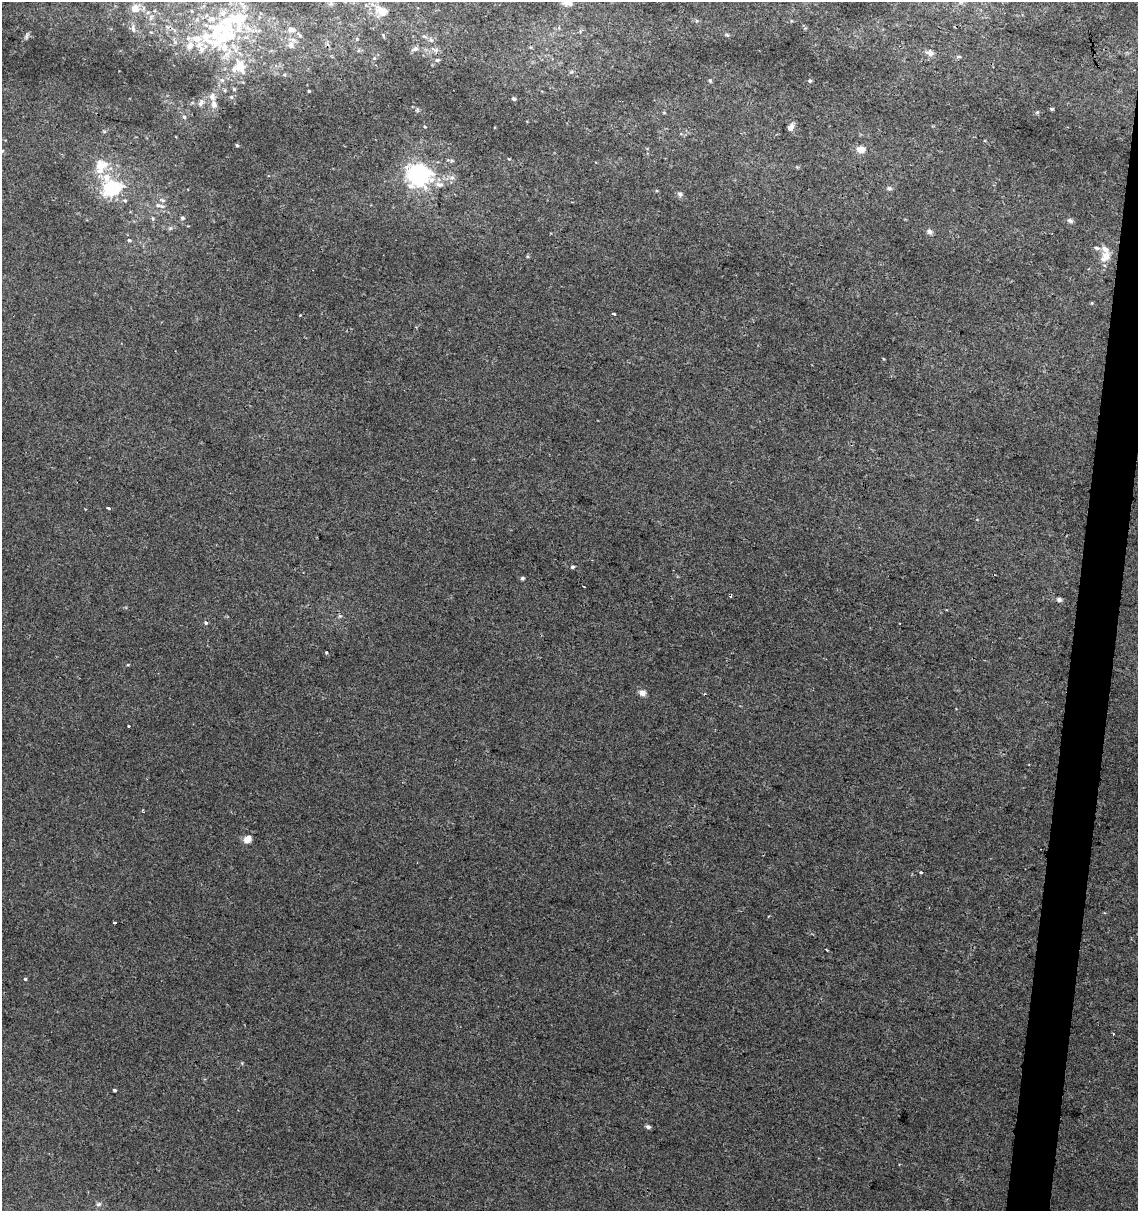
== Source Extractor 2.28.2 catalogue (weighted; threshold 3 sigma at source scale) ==
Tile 10 of 4 x 4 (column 2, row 3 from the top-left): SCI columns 1363-2498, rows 1219-2427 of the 5057 x 4845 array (HDU 1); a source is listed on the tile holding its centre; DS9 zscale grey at full resolution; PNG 1140 x 1213 px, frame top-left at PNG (2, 2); no overlay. Shown black and unused: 3% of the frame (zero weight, under 2 of 3 exposures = <1% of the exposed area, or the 3 px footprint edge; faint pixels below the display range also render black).
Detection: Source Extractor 2.28.2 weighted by HDU 2 'WHT'; one run over the whole footprint, this tile lists its part. Background 0.0117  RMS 0.0051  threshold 0.0231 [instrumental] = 3 sigma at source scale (4.5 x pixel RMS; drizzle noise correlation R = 1.50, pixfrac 1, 0.0396/0.0396 arcsec/px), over >= 5 px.
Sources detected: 97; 3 inside a brighter object's white glare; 2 cosmic-ray / hot-pixel residue — not listed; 18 inside a brighter listed object's ellipse — not listed separately; the other 74 listed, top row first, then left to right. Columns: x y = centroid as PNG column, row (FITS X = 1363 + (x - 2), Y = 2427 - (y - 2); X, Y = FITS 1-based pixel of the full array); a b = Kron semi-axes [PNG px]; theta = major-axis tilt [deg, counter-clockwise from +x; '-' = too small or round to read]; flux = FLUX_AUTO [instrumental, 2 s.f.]
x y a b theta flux
960 2 7 5 20 1.4
331 3 6 4 0 0.89
135 8 11 11 - 4.4
192 11 5 4 - 0.61
382 11 19 12 -26 8.2
133 29 12 5 -77 1.7
219 29 36 25 24 37
291 29 7 6 - 3.3
383 35 6 3 -61 0.61
727 35 6 5 - 0.73
26 36 7 4 89 0.97
300 36 6 5 - 0.82
357 39 5 4 - 0.58
431 40 7 4 -44 1.1
291 45 10 8 85 2.9
415 49 10 6 20 1.9
435 50 13 6 -23 2
930 53 8 7 - 2.5
959 57 7 3 0 0.78
374 58 4 4 - 0.61
437 60 6 5 - 0.87
239 67 18 17 - 14
571 72 6 4 18 0.7
710 81 5 4 - 0.73
810 81 5 4 - 0.86
234 89 5 4 - 0.66
309 91 3 3 - 0.45
231 97 5 5 - 0.8
514 99 4 4 - 1.1
201 103 11 6 57 2
214 104 11 8 -80 3
1052 109 4 3 - 0.79
417 110 7 4 -71 0.74
1037 112 5 5 - 0.65
664 113 5 3 - 0.46
184 117 5 4 - 0.77
790 128 6 5 - 3.7
237 145 4 4 - 0.6
860 149 5 4 - 13
101 165 19 15 14 9.7
418 174 21 17 -10 69
452 177 8 7 - 2.1
439 184 12 7 -7 2.7
889 188 8 6 -2 1.2
110 189 17 15 44 24
680 194 7 6 - 1.6
125 200 6 4 -8 0.78
158 205 9 6 -11 2
182 218 6 5 - 0.89
153 219 6 4 -72 0.83
1070 221 8 6 -18 1.4
930 232 8 6 -44 1.8
129 240 5 4 - 0.93
1097 248 8 5 -10 1.5
1107 256 12 10 -31 4.6
1092 303 5 3 - 0.48
613 314 3 3 - 2.8
108 508 4 2 - 0.72
572 567 5 4 - 0.94
522 578 4 4 - 0.97
730 596 3 3 - 1.7
340 616 5 5 - 0.83
206 623 5 4 - 0.91
128 665 4 3 - 0.45
642 693 7 6 - 3
129 726 3 3 - 1.5
247 839 5 4 - 12
921 872 4 3 - 0.69
115 923 3 3 - 1.3
827 950 3 2 - 0.46
25 979 4 3 - 0.72
114 1090 4 3 - 0.81
648 1127 5 4 - 1.5
99 1204 7 5 17 1.2
Isophote crosses this tile's border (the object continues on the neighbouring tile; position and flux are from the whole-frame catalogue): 1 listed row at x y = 960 2
Unlisted compact peaks at least as high as the median listed source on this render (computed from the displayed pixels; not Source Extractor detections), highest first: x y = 326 652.